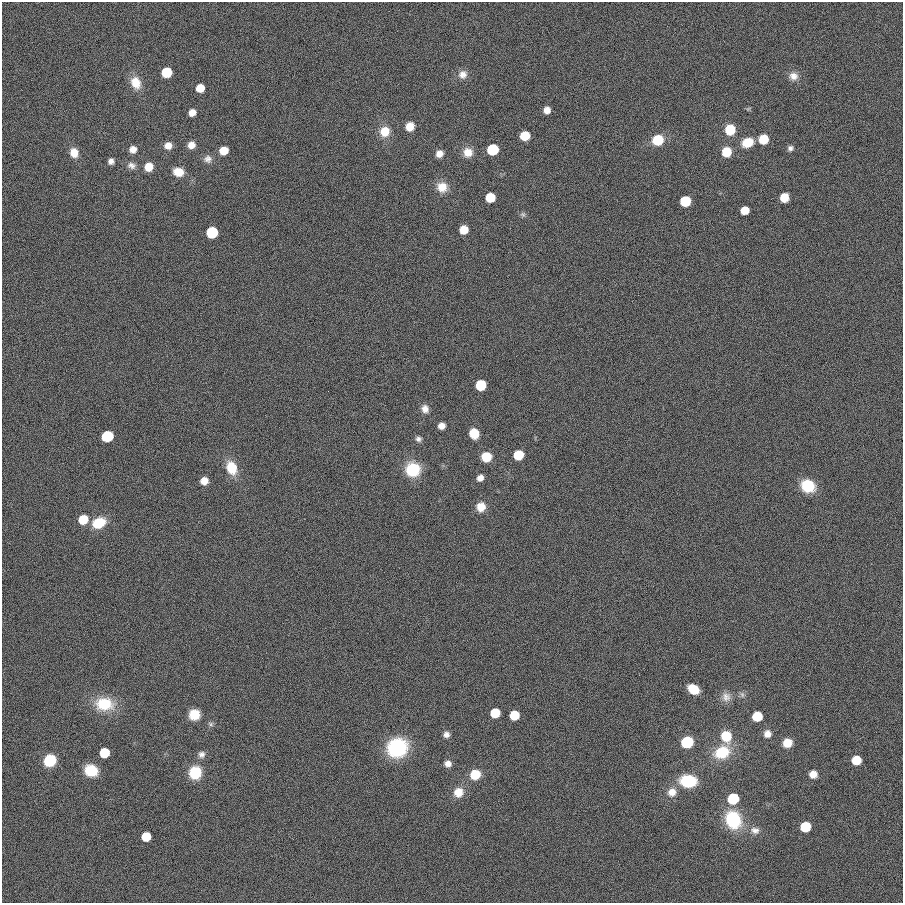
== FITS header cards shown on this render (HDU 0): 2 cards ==
NAXIS1  =                  901
NAXIS2  =                  901

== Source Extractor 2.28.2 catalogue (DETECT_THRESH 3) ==
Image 901 x 901 px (HDU 0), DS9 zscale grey, 1 PNG px = 1 image px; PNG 905 x 905 px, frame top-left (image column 1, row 901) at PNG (2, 2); no overlay
Background 0.00184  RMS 0.099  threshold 0.297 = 3 sigma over >= 5 px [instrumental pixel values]
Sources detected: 87; all 87 listed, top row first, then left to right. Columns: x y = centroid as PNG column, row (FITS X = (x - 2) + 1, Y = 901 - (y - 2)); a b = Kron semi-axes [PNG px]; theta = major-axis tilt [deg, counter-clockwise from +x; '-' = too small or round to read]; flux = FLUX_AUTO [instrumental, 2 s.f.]
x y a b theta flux
166 72 7 7 - 280
463 74 12 11 - 51
793 76 12 11 - 54
136 83 15 11 -65 110
200 88 7 6 - 97
748 109 6 4 19 8.4
547 110 6 6 - 49
192 113 6 6 - 54
410 126 8 8 - 77
730 130 8 8 - 220
385 131 11 10 - 110
525 136 7 7 - 200
763 139 7 7 - 190
658 140 8 7 - 310
748 142 11 8 20 140
191 145 8 7 - 51
168 146 8 8 - 52
790 148 8 7 - 21
133 149 7 7 - 47
493 150 7 7 - 500
224 151 7 6 - 100
468 152 11 11 - 73
726 152 8 8 - 160
74 153 10 8 -70 80
439 154 7 7 - 46
208 159 10 10 - 36
111 161 6 6 - 29
131 165 11 8 -22 33
149 167 7 7 - 110
178 172 11 9 -13 85
442 187 13 12 - 87
490 197 7 7 - 210
784 197 7 7 - 120
685 201 7 7 - 240
745 210 7 6 - 110
523 214 8 6 -43 15
464 230 7 7 - 100
212 232 7 7 - 460
481 385 7 7 - 330
425 409 10 9 - 43
441 426 6 6 - 45
474 433 8 7 - 170
107 436 7 7 - 510
418 439 8 7 - 22
518 455 7 7 - 230
486 457 8 7 - 180
232 468 13 10 -71 190
413 469 13 12 - 290
480 478 7 6 - 40
204 481 7 7 - 64
808 486 12 10 -28 270
481 507 11 10 - 77
83 519 8 7 - 170
99 523 13 10 23 190
693 689 9 7 -30 160
742 695 9 6 -64 19
726 697 13 12 - 52
104 704 21 15 -5 230
495 713 7 7 - 240
194 715 10 10 - 120
514 715 7 7 - 190
757 716 7 7 - 250
211 724 8 6 -17 15
446 734 7 7 - 30
767 734 9 8 - 48
726 736 9 9 - 220
687 742 8 8 - 360
787 743 9 8 - 94
397 748 19 17 23 490
722 752 15 12 23 260
104 753 7 7 - 250
201 754 9 8 - 30
50 760 9 8 - 350
856 760 7 7 - 170
448 764 8 7 - 39
91 770 11 9 -22 220
195 773 12 11 - 210
475 774 9 8 - 160
813 774 8 8 - 60
688 781 14 10 -5 320
458 792 11 11 - 93
672 792 12 11 - 69
733 799 7 7 - 440
733 820 15 12 -69 470
805 827 7 7 - 330
755 830 13 9 -14 48
146 837 7 7 - 180